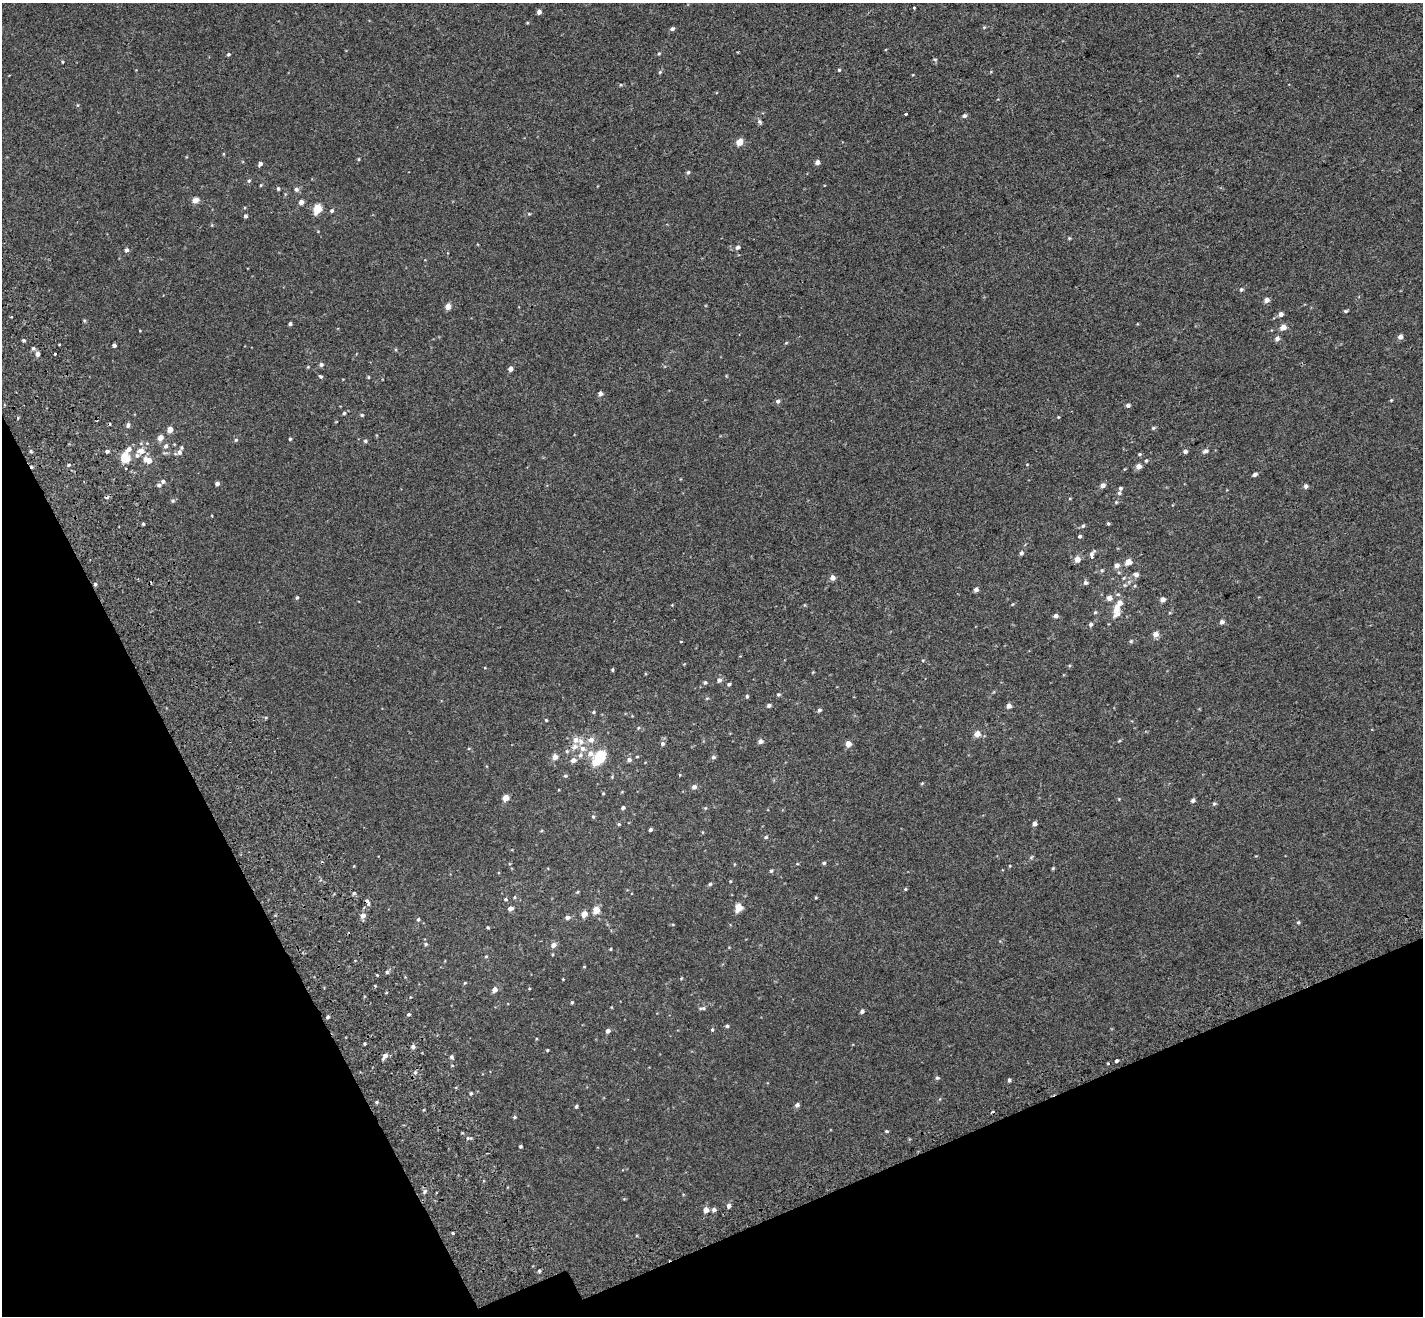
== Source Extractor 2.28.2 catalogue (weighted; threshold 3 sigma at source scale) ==
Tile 14 of 4 x 4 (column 2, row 4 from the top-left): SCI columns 1525-2945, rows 247-1560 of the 5889 x 5690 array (HDU 1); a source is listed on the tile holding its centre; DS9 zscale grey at full resolution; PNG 1425 x 1318 px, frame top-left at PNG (2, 3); no overlay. Shown black and unused: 21% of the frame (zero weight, under 2 of 3 exposures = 6% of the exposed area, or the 3 px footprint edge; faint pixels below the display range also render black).
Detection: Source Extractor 2.28.2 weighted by HDU 2 'WHT'; one run over the whole footprint, this tile lists its part. Background 0.00116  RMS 0.0065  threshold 0.0294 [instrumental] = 3 sigma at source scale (4.5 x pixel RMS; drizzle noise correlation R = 1.50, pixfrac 1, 0.0396/0.0396 arcsec/px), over >= 5 px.
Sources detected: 235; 4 cosmic-ray / hot-pixel residue — not listed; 9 inside a brighter listed object's ellipse — not listed separately; the other 222 listed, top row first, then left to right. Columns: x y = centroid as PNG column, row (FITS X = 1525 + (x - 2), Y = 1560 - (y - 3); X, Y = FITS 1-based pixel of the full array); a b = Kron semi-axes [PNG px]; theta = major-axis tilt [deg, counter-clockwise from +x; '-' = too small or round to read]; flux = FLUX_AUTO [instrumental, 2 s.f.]
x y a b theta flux
914 7 3 3 - 1.8
539 12 4 4 - 2.5
984 27 5 4 - 0.66
672 29 5 4 - 1.3
659 53 4 4 - 0.62
228 54 5 4 - 0.74
935 59 6 3 -8 0.59
62 62 4 3 - 0.54
839 70 4 4 - 0.65
660 72 5 4 - 0.74
621 85 5 3 - 0.64
78 105 5 3 - 0.56
906 114 3 3 - 1.9
964 116 6 5 - 1.3
759 122 7 5 -53 1.2
739 142 5 4 - 8.6
223 154 5 3 - 0.5
359 159 5 3 - 0.54
817 162 5 4 - 2.4
260 164 5 5 - 1.5
688 172 5 5 - 0.94
249 181 5 5 - 0.96
278 189 4 4 - 0.96
296 189 6 6 - 1.7
195 200 8 6 21 3.7
301 202 5 4 - 2.8
317 209 6 5 - 23
332 211 5 4 - 1
529 214 4 4 - 0.57
245 216 5 4 - 1
1069 238 5 4 - 0.69
738 247 6 5 - 1.4
126 250 5 5 - 1.5
1241 290 5 5 - 1
1266 300 5 5 - 2.8
448 306 4 4 - 6.2
1346 311 5 4 - 0.8
1281 314 5 5 - 2.3
290 324 4 3 - 1.3
1283 327 5 5 - 5.1
1400 337 5 5 - 2.5
1277 339 6 5 - 2.3
24 340 4 3 - 0.92
786 343 5 4 - 0.58
114 345 4 3 - 1.4
33 348 5 5 - 1.3
38 354 5 4 - 2.6
55 354 4 3 - 3
321 364 6 5 - 1.4
308 367 4 3 - 0.5
510 369 4 4 - 2.5
320 376 5 4 - 0.89
368 377 5 3 - 0.56
600 393 4 4 - 2.4
1391 400 4 3 - 0.52
778 401 6 5 - 1.3
1128 405 5 4 - 1.6
344 413 4 4 - 0.81
362 415 5 4 - 0.86
1058 417 4 3 - 0.47
18 418 3 3 - 0.74
128 425 6 5 - 1.7
1153 428 6 4 15 0.87
170 429 5 4 - 5.3
160 438 5 5 - 4.5
290 439 4 3 - 0.74
236 440 5 4 - 0.85
365 441 5 4 - 1
166 446 7 6 - 1.9
128 450 9 6 36 3.4
107 451 5 4 - 1.3
141 451 8 6 12 4.8
1185 451 5 4 - 1.7
1205 451 7 5 27 1.8
31 452 5 3 - 0.69
179 452 8 7 - 2.6
1139 454 5 4 - 0.73
125 457 6 5 - 20
148 460 10 6 -26 6.7
1146 461 5 4 - 0.67
69 465 5 4 - 0.8
1138 466 5 5 - 3.9
1255 474 5 4 - 1.5
163 481 6 4 24 1.6
217 484 4 4 - 1.9
1102 485 5 5 - 2.6
1306 486 5 4 - 1.8
1119 493 5 5 - 1.1
173 501 5 5 - 1.1
1116 502 5 4 - 0.62
1108 523 5 4 - 0.73
143 524 3 3 - 0.78
1083 526 5 4 - 1.1
1080 536 4 4 - 0.99
1021 553 6 5 - 1.3
1092 556 7 3 84 4.4
1077 559 5 5 - 6
1128 562 5 4 - 6.5
1117 565 5 5 - 2.6
1102 570 6 4 -69 0.82
1136 574 7 6 - 1.8
832 578 4 4 - 3.8
1085 583 6 5 - 1.4
95 584 4 4 - 1.1
976 589 4 4 - 2.3
297 598 5 4 - 0.79
1109 598 5 5 - 3.4
1162 599 4 4 - 3.6
1013 604 5 3 - 0.44
1116 610 20 9 84 8.2
1095 612 5 4 - 0.8
1056 616 5 4 - 2
1222 622 5 5 - 1.9
1090 624 5 4 - 1.4
1155 634 5 5 - 4.2
681 641 3 2 - 0.38
1131 641 5 5 - 0.79
485 668 4 2 - 0.44
612 670 4 3 - 0.74
719 680 6 6 - 1.9
705 682 5 5 - 0.94
729 684 4 4 - 1.1
778 694 5 4 - 0.97
747 696 5 4 - 0.86
707 698 5 3 - 0.56
769 705 4 4 - 1.6
1009 706 4 4 - 3.1
819 710 5 4 - 1.3
593 712 5 3 - 0.79
546 720 4 3 - 0.65
638 728 5 3 - 0.6
977 734 5 5 - 5.6
591 740 7 7 - 3.6
581 741 9 7 -76 3.3
760 741 5 5 - 2.4
662 743 6 6 - 1.4
848 744 5 4 - 5.7
575 747 8 8 - 3.1
567 751 5 4 - 0.79
580 755 8 7 - 2.1
555 757 5 5 - 4.2
600 757 13 10 60 19
713 757 5 5 - 1.3
573 760 6 5 - 3
629 760 6 5 - 1.8
565 776 5 4 - 0.87
922 783 5 4 - 0.56
694 787 6 5 - 2.1
603 793 4 3 - 0.54
506 798 5 4 - 8.4
1193 800 5 4 - 1.6
1214 804 5 4 - 0.84
623 808 4 4 - 1.2
705 808 5 5 - 0.7
593 817 5 4 - 0.8
1034 823 4 4 - 2.5
619 824 4 3 - 0.72
650 829 4 3 - 1.2
766 837 5 4 - 0.95
1031 857 6 4 32 0.8
824 863 5 4 - 0.97
1053 868 4 4 - 0.65
771 871 4 4 - 0.85
730 881 4 4 - 0.52
710 884 5 4 - 0.96
905 889 4 4 - 0.63
577 892 5 4 - 0.58
354 893 5 5 - 0.85
515 897 4 4 - 0.68
816 898 4 4 - 0.57
505 899 5 4 - 0.74
367 902 9 4 -58 1.6
739 907 5 5 - 13
510 908 5 4 - 2.6
596 910 5 5 - 9.3
584 914 5 4 - 6.1
363 915 6 5 - 3.3
567 917 7 5 13 1.7
418 919 5 4 - 0.92
1298 922 5 4 - 0.8
488 927 3 3 - 0.63
426 944 5 4 - 0.99
553 945 6 5 - 3.2
610 949 3 3 - 0.56
486 956 5 3 - 0.58
584 967 4 3 - 0.48
387 972 5 4 - 0.97
563 979 3 3 - 0.42
465 983 5 4 - 0.58
495 990 5 5 - 3.9
572 1002 4 3 - 0.71
703 1008 5 5 - 0.88
862 1011 5 4 - 1.6
408 1014 5 4 - 0.92
328 1017 4 3 - 1.2
727 1026 5 4 - 1.1
712 1030 5 4 - 0.81
608 1031 5 4 - 2.3
364 1044 3 3 - 0.68
413 1047 5 5 - 1.7
547 1050 3 3 - 0.55
385 1056 7 5 57 3.1
451 1057 5 5 - 1.1
1116 1061 3 3 - 6
1108 1064 3 2 - 0.81
415 1072 6 5 - 1.2
937 1078 5 5 - 1
1009 1080 4 4 - 1.1
471 1093 4 4 - 0.84
377 1102 5 4 - 0.81
797 1105 5 4 - 1.9
576 1106 4 3 - 1.1
515 1117 5 4 - 0.77
887 1131 5 3 - 0.7
468 1138 9 4 -1 0.96
521 1146 4 3 - 0.83
425 1191 7 4 59 1.1
728 1206 5 4 - 2.2
706 1210 5 5 - 4.3
714 1210 5 4 - 2
452 1233 3 3 - 0.85
539 1271 4 3 - 0.9
Overlapping masked pixels (flux is a lower limit): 2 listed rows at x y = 95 584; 367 902